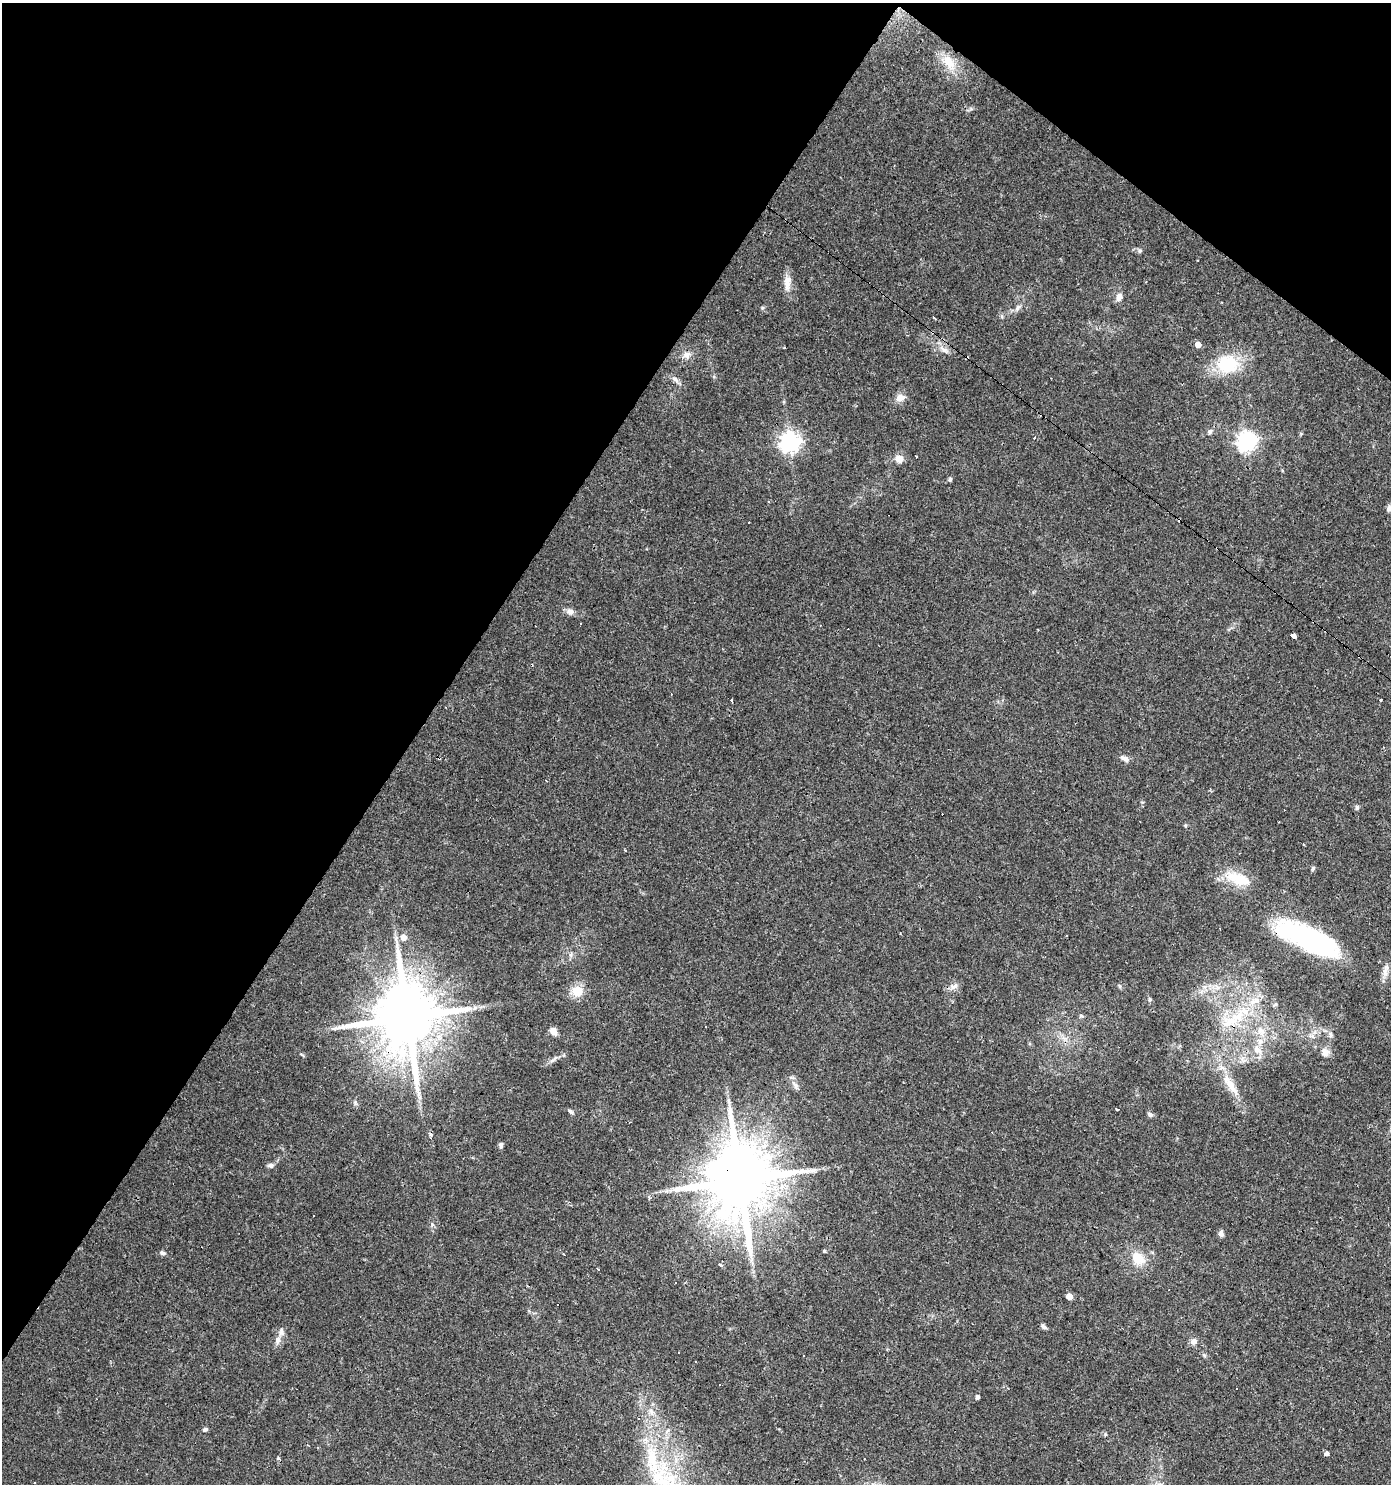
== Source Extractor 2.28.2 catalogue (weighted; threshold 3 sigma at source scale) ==
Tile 2 of 4 x 4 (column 2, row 1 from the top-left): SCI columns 1573-2961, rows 4451-5932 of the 5986 x 5932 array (HDU 1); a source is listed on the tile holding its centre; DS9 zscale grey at full resolution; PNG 1393 x 1486 px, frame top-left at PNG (2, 3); no overlay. Shown black and unused: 34% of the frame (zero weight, under 3 of 4 exposures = <1% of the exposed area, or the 3 px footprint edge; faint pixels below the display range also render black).
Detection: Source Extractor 2.28.2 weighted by HDU 2 'WHT'; one run over the whole footprint, this tile lists its part. Background 0.0318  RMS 0.0037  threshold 0.0166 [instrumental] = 3 sigma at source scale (4.5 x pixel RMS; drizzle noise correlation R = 1.50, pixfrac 1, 0.0396/0.0396 arcsec/px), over >= 5 px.
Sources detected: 104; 16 cosmic-ray / hot-pixel residue — not listed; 5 inside a brighter listed object's ellipse — not listed separately; the other 83 listed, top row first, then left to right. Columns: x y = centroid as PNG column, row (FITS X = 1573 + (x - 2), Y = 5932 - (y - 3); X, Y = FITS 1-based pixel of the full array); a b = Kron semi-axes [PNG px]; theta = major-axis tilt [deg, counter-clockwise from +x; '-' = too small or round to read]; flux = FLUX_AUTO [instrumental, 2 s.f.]
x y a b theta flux
949 62 24 13 -56 7.3
1140 251 7 5 47 0.71
787 283 22 9 86 3.7
1119 297 11 8 78 2
1018 307 10 5 54 1.3
933 317 3 3 - 1.6
1198 345 5 5 - 2.5
944 350 16 6 -32 2.2
687 355 10 9 - 2.1
1227 364 21 18 4 20
676 379 7 5 -24 1.5
899 398 10 9 - 2.4
1210 432 7 6 - 0.94
1034 437 3 2 - 0.94
1246 441 7 7 - 170
790 442 7 7 - 200
899 459 9 8 - 3.7
950 479 5 5 - 0.68
1389 509 9 7 61 1.3
570 612 11 8 -15 1.7
1293 636 4 3 - 49
731 700 3 2 - 1.2
1381 700 3 3 - 1.2
1125 759 12 6 -27 1.7
546 780 4 2 - 0.36
1357 807 7 5 75 0.7
1303 844 3 2 - 0.46
625 851 3 3 - 0.66
1313 868 7 5 76 0.64
1238 879 37 15 -21 11
403 937 8 7 - 2.6
1308 939 72 23 -26 66
1385 972 13 6 -80 2.2
954 986 12 7 29 1.9
1120 986 6 4 -70 0.51
578 991 13 12 - 6.5
1150 999 5 5 - 0.76
1275 1004 6 5 - 0.61
1081 1016 6 5 - 0.6
1238 1016 27 17 37 15
407 1017 18 15 -75 3500
706 1027 3 3 - 0.74
553 1031 11 8 -54 2.1
1261 1031 14 10 -64 3.8
1331 1034 9 5 -74 1.2
1312 1036 11 3 -11 0.83
363 1042 5 4 - 1.1
1257 1050 13 9 -35 3.4
1325 1052 13 12 - 2.7
302 1055 8 3 -44 0.45
553 1059 13 4 38 1.4
1244 1060 8 4 19 1.1
795 1085 15 6 -55 1.9
1231 1086 30 9 -56 7
1117 1109 3 3 - 1.2
571 1111 8 4 -44 0.79
1150 1114 7 5 -19 1
501 1145 7 5 -89 0.91
271 1165 8 6 0 1.1
740 1180 18 16 -74 3900
649 1197 3 3 - 0.69
1221 1233 7 6 - 1.3
824 1251 4 4 - 0.53
162 1253 7 6 - 0.88
564 1254 3 2 - 0.59
1138 1258 18 13 -46 7.2
721 1264 7 4 68 1.9
675 1282 2 2 - 0.33
1069 1296 5 4 - 4.1
1044 1327 8 5 -28 0.94
278 1340 11 7 73 1.9
1194 1341 8 8 - 1.8
679 1352 2 2 - 0.34
804 1355 3 2 - 0.63
1204 1355 7 4 -45 0.66
695 1361 3 2 - 0.46
977 1397 4 4 - 1.2
651 1411 10 6 -49 1.7
639 1419 3 3 - 0.75
205 1430 7 5 22 0.84
1327 1453 3 3 - 8
652 1459 39 16 -83 20
34 1483 2 2 - 0.33
Overlapping masked pixels (flux is a lower limit): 3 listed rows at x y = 1308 939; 407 1017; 740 1180
Isophote crosses this tile's border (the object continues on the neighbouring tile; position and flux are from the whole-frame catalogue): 1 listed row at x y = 1389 509
Unlisted compact peaks at least as high as the median listed source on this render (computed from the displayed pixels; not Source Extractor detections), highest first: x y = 762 308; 432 1224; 355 1103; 1185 825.